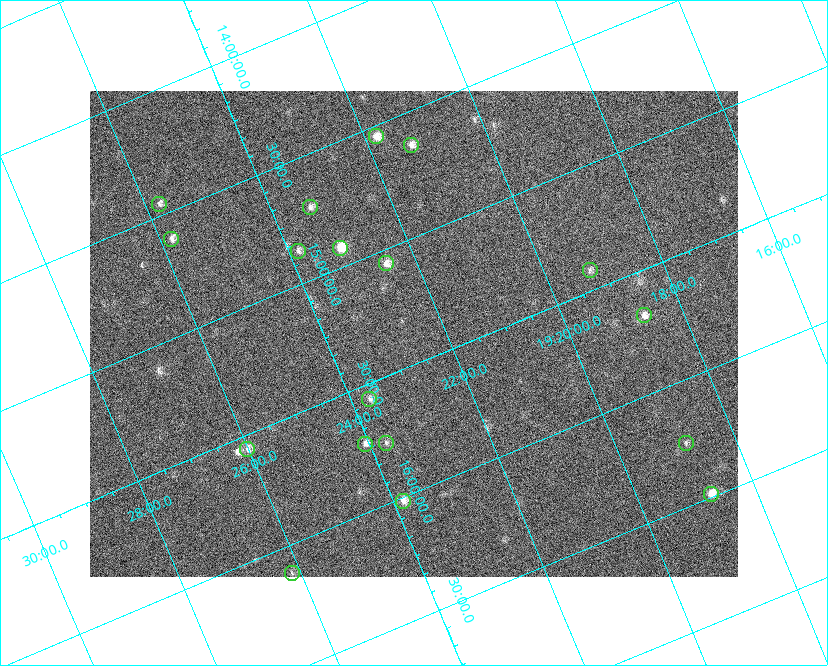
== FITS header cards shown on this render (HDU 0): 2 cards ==
NAXIS1  =                  648 / length of data axis 1
NAXIS2  =                  486 / length of data axis 2

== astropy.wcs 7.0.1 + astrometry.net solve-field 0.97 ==
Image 648 x 486 px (HDU 0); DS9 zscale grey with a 90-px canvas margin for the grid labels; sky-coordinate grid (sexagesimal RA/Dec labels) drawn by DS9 from the SOLVED WCS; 18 Tycho-2 reference stars matched to detected sources circled (green)
Header WCS: none
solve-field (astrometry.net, Tycho-2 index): SOLVED blind (the file carries no WCS)
Solved WCS: RA---TAN-SIP/DEC--TAN-SIP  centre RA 19:22:32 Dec +15:23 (290.63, +15.38 deg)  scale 15.3 arcsec/px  FOV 164.9' x 123.7'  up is -157 deg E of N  parity flipped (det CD > 0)
(file carries no celestial WCS; the grid is the blind solution)
Tycho-2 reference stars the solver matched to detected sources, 18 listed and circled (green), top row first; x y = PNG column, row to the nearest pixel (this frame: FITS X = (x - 90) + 1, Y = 486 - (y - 91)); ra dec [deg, ICRS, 3 dp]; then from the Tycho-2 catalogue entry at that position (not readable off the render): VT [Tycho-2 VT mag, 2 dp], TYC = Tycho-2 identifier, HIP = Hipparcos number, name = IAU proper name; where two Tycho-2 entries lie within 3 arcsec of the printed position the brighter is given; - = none
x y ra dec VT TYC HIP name
376 136 290.452 +14.543 7.44 1054-679-1 - -
411 145 290.323 +14.634 7.66 1054-951-1 95132 -
159 204 291.441 +14.452 8.37 1067-789-1 - -
310 207 290.838 +14.713 8.21 1054-205-1 95303 -
171 239 291.451 +14.609 8.24 1067-445-1 95522 -
340 248 290.784 +14.921 6.67 1054-223-1 95287 -
298 251 290.960 +14.864 8.44 1054-411-1 - -
386 263 290.625 +15.059 7.77 1600-2349-1 - -
590 270 289.809 +15.416 8.37 1599-3313-1 94944 -
644 315 289.664 +15.681 7.94 1599-1947-1 94894 -
369 399 290.922 +15.560 8.69 1600-1874-1 - -
386 443 290.929 +15.760 8.70 1600-822-1 95334 -
686 443 289.708 +16.250 8.60 1599-1761-1 - -
365 444 291.017 +15.730 8.16 1600-168-1 - -
247 449 291.504 +15.557 8.17 1600-1630-1 95542 -
711 494 289.688 +16.488 7.07 1599-570-1 94905 -
403 501 290.960 +16.014 7.62 1600-1088-1 95346 -
292 573 291.536 +16.114 8.78 1600-1331-1 - -